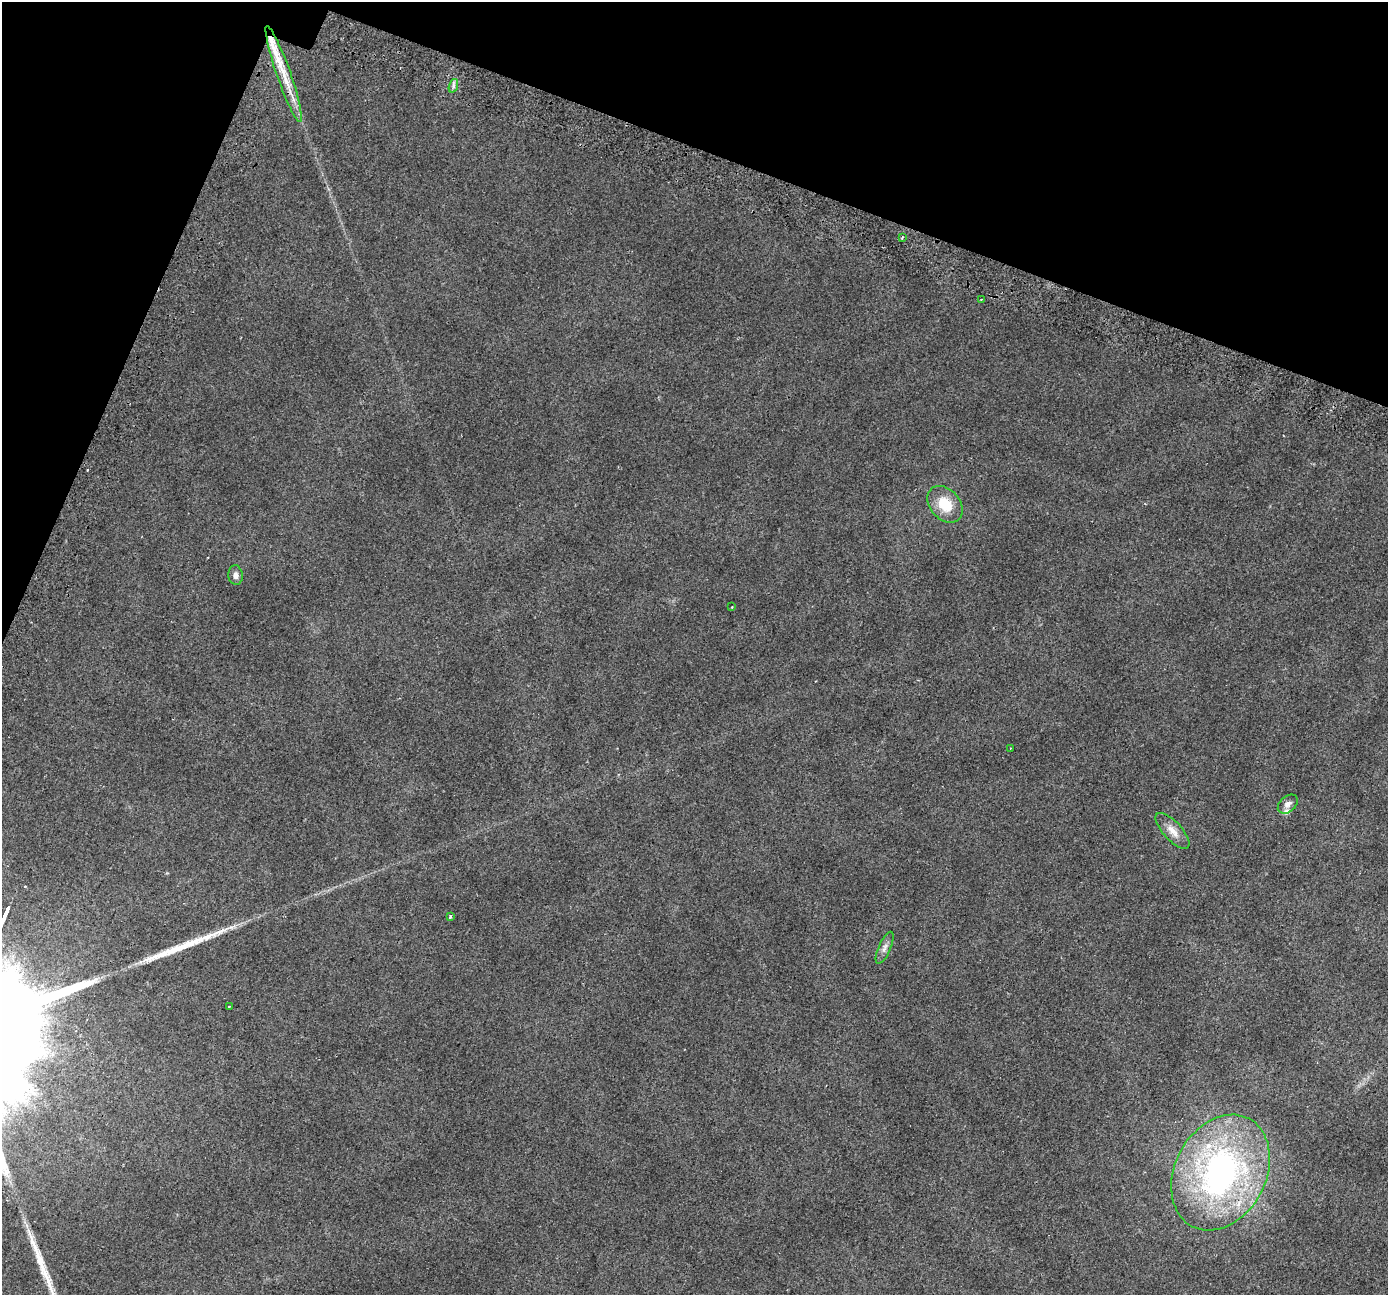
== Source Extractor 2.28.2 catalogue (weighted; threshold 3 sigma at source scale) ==
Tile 2 of 4 x 4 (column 2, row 1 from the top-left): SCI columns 1450-2835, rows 4224-5516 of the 5662 x 5798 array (HDU 1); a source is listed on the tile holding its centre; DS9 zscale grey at full resolution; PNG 1390 x 1297 px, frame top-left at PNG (2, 2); each listed source drawn as its Kron ellipse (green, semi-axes under 4 px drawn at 4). Shown black and unused: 17% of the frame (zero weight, under 2 of 3 exposures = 4% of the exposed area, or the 3 px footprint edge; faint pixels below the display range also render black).
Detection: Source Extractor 2.28.2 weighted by HDU 2 'WHT'; one run over the whole footprint, this tile lists its part. Background 0.0543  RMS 0.0063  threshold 0.0284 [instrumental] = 3 sigma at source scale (4.5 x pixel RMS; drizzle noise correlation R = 1.50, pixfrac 1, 0.0396/0.0396 arcsec/px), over >= 5 px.
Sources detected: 22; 2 cosmic-ray / hot-pixel residue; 2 long thin detections or spike segments (spike, bleed or trail) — neither listed nor drawn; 4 inside a brighter listed object's ellipse — not listed separately; the other 14 listed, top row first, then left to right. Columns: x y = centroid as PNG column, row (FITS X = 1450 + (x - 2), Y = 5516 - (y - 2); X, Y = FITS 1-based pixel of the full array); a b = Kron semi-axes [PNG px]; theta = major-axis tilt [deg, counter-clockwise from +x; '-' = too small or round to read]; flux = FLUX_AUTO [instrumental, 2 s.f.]
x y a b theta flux
284 74 51 7 -71 18
453 86 7 4 72 1.6
902 237 3 3 - 0.9
981 300 3 3 - 0.58
945 504 20 15 -49 17
236 575 10 7 -86 2.7
732 607 3 2 - 0.66
1010 748 3 2 - 0.41
1288 804 11 7 41 2.9
1172 831 23 9 -48 6.7
450 917 3 3 - 2
885 948 17 6 66 3.4
229 1007 3 3 - 2.6
1221 1172 61 45 62 200
Overlapping masked pixels (flux is a lower limit): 1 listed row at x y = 284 74